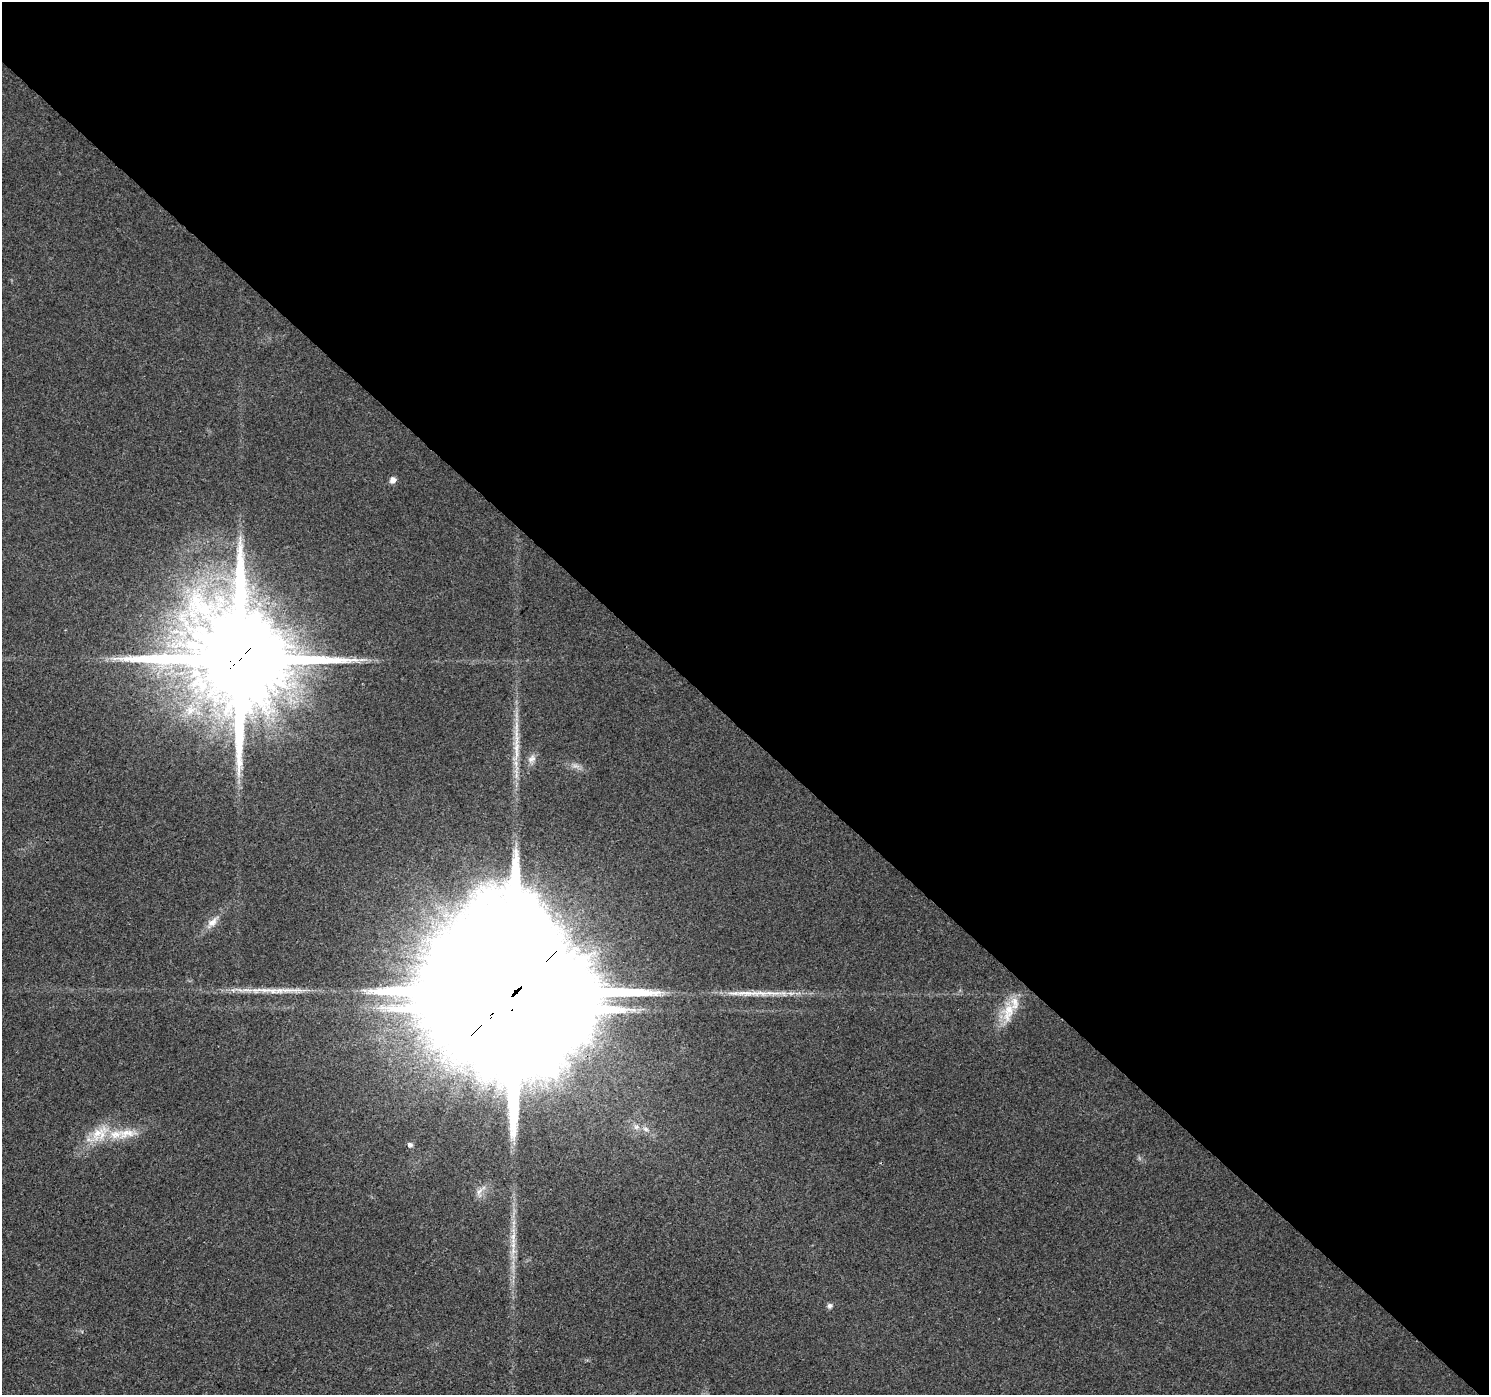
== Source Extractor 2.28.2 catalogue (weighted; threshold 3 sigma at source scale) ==
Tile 3 of 4 x 4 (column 3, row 1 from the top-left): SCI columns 3054-4540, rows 4476-5868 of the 6101 x 6099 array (HDU 1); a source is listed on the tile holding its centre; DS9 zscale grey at full resolution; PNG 1491 x 1397 px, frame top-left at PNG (2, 2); no overlay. Shown black and unused: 52% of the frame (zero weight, under 3 of 4 exposures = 7% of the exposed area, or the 3 px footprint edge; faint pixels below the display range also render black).
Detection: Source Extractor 2.28.2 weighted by HDU 2 'WHT'; one run over the whole footprint, this tile lists its part. Background 0.0206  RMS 0.0036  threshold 0.0164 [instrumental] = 3 sigma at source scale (4.5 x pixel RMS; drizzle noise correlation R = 1.50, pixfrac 1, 0.0396/0.0396 arcsec/px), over >= 5 px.
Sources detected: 20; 2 long thin detections or spike segments (spike, bleed or trail) — not listed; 3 inside a brighter listed object's ellipse — not listed separately; the other 15 listed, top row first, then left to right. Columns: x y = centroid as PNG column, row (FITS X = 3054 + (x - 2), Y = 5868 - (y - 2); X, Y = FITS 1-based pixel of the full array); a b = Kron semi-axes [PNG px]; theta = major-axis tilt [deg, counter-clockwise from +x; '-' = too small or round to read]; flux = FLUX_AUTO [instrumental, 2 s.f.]
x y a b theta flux
393 480 7 6 - 2.2
239 659 31 30 - 8900
516 750 41 9 87 9.1
531 759 13 9 48 2.3
576 766 14 6 -9 2.1
212 922 22 9 47 4
517 990 63 33 42 40000
1008 1012 33 18 75 11
645 1129 13 6 -37 2.3
100 1133 35 19 43 13
126 1133 35 13 5 9.6
410 1145 7 6 - 1.1
479 1192 18 9 72 3
513 1238 20 8 -87 5
830 1306 7 6 - 1.2
Overlapping masked pixels (flux is a lower limit): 2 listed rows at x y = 239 659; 517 990